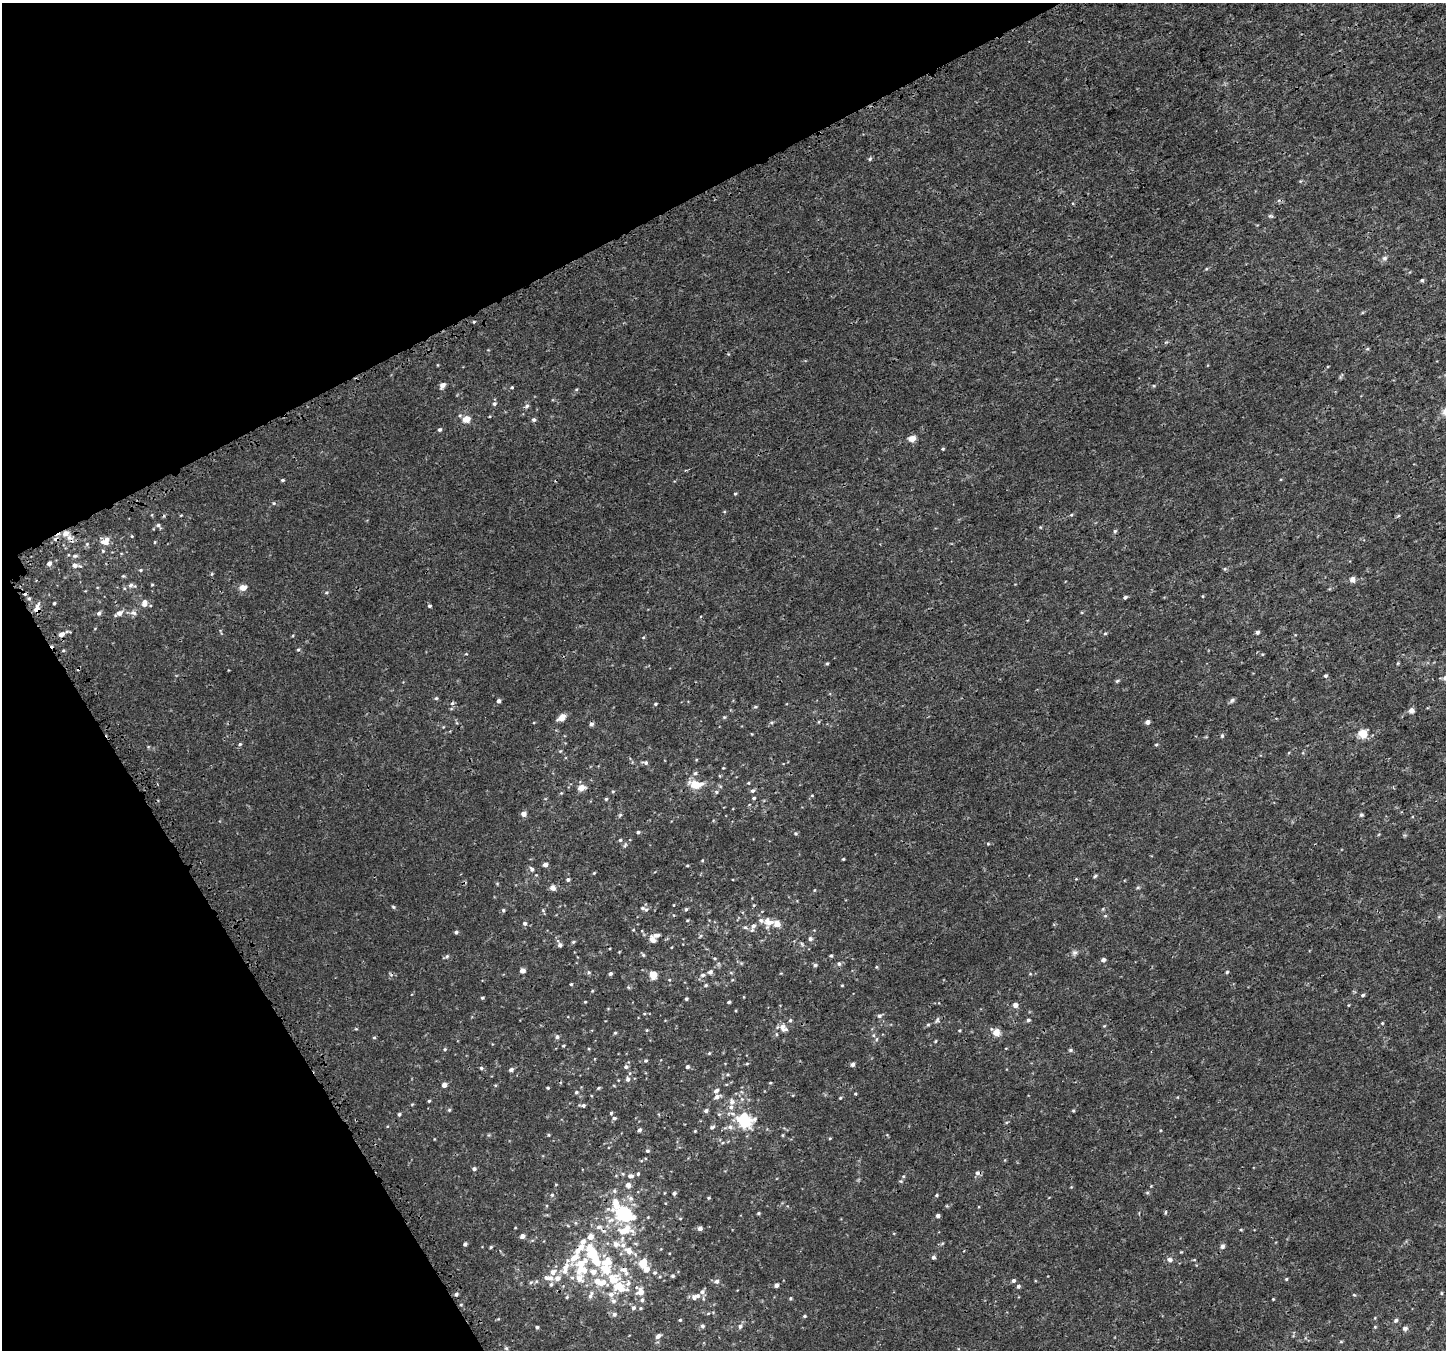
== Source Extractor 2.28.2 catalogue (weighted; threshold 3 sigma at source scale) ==
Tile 5 of 4 x 4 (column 1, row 2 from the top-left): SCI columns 154-1597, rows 2918-4265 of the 5995 x 5869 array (HDU 1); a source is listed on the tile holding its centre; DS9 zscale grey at full resolution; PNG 1448 x 1352 px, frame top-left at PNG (2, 3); no overlay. Shown black and unused: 25% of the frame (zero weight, under 3 of 4 exposures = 5% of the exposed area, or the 3 px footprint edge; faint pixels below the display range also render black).
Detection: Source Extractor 2.28.2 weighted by HDU 2 'WHT'; one run over the whole footprint, this tile lists its part. Background 4.80e-04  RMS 0.0014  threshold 0.00625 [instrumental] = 3 sigma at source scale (4.5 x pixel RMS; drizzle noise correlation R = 1.50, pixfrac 1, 0.0396/0.0396 arcsec/px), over >= 5 px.
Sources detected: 313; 4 cosmic-ray / hot-pixel residue — not listed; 30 inside a brighter listed object's ellipse — not listed separately; the other 279 listed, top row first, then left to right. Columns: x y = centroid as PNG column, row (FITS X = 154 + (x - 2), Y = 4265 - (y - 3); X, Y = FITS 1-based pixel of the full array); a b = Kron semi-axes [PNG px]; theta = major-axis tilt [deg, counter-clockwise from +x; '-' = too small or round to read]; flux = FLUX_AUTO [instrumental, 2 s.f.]
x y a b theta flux
870 159 6 4 26 0.21
1270 216 7 5 -17 0.21
1384 258 7 6 - 0.38
1206 269 5 4 - 0.14
1422 280 4 4 - 0.2
474 322 5 3 - 0.13
1367 349 6 3 18 0.15
442 385 6 5 - 0.66
512 387 4 4 - 0.16
576 389 5 3 - 0.13
494 404 5 5 - 0.28
527 406 7 5 45 0.29
466 419 5 5 - 1.8
534 420 5 5 - 0.27
440 429 5 4 - 0.24
912 439 8 7 - 0.89
943 449 4 3 - 0.14
283 480 4 3 - 0.19
735 494 4 3 - 0.15
274 503 5 4 - 0.15
152 515 5 3 - 0.11
1071 515 5 3 - 0.14
1398 516 5 3 - 0.15
158 525 8 4 -55 0.28
1115 531 4 4 - 0.19
65 533 10 8 27 1.3
105 541 11 8 35 1.1
103 551 5 4 - 0.15
75 556 7 4 8 0.25
49 563 5 4 - 0.51
75 565 10 6 -11 0.56
141 570 5 4 - 0.16
212 574 6 4 89 0.15
123 576 4 4 - 0.14
1352 579 8 7 - 0.55
131 585 10 6 -7 0.42
152 585 5 3 - 0.14
243 587 8 7 - 0.81
326 592 6 5 - 0.21
1125 597 5 4 - 0.25
29 598 5 3 - 0.17
54 603 3 3 - 0.17
144 603 7 6 - 0.88
430 606 3 3 - 0.33
37 609 10 5 77 1
99 613 5 5 - 0.32
119 613 9 5 31 0.69
134 613 9 6 -16 0.47
1257 632 4 4 - 0.3
1105 633 4 4 - 0.15
61 634 8 5 23 0.69
298 650 5 4 - 0.16
63 651 5 3 - 0.14
827 663 5 3 - 0.15
1398 663 5 3 - 0.13
1326 676 5 4 - 0.25
1445 678 7 6 - 0.36
1117 681 6 4 28 0.19
436 698 5 5 - 0.18
1232 700 7 5 70 0.27
499 701 5 4 - 0.38
655 704 4 3 - 0.15
755 707 5 4 - 0.17
1411 710 7 7 - 0.49
724 717 5 4 - 0.15
561 718 9 6 39 1
771 722 7 3 8 0.18
1147 722 4 4 - 0.62
591 724 5 4 - 0.37
1363 734 7 7 - 2.3
1222 736 5 4 - 0.22
240 744 5 5 - 0.18
1156 745 4 4 - 0.15
646 763 6 5 - 0.29
723 768 3 3 - 0.11
695 773 6 5 - 0.26
748 783 4 3 - 0.13
695 784 16 8 -1 2.4
581 788 9 7 18 0.87
613 791 4 4 - 0.15
752 791 6 5 - 0.28
716 792 6 5 - 0.21
561 793 5 4 - 0.14
812 795 5 3 - 0.1
754 798 4 4 - 0.19
606 799 4 4 - 0.17
524 814 6 6 - 0.5
620 815 5 4 - 0.19
1361 815 5 5 - 0.21
638 832 4 4 - 0.18
796 834 5 3 - 0.16
620 840 4 4 - 0.19
988 844 4 4 - 0.14
843 859 3 3 - 0.13
545 865 4 4 - 0.6
687 865 4 3 - 0.13
532 869 7 5 -59 0.32
594 873 4 3 - 0.12
1095 876 5 4 - 0.18
568 879 4 4 - 0.24
1138 887 6 3 19 0.17
553 888 7 6 - 0.52
814 890 5 3 - 0.11
393 907 6 3 -44 0.16
686 909 5 4 - 0.21
503 910 5 4 - 0.21
646 910 7 6 - 0.27
1105 916 6 3 18 0.14
769 922 14 12 62 1.4
525 923 5 5 - 0.3
753 926 7 5 60 0.41
745 927 6 5 - 0.28
456 932 4 4 - 0.27
810 939 5 5 - 0.33
652 940 10 6 -48 0.66
573 942 5 4 - 0.17
560 945 6 5 - 0.34
1075 953 7 7 - 0.36
643 955 5 4 - 0.19
831 955 4 4 - 0.17
447 956 7 4 30 0.24
715 958 4 3 - 0.12
1103 960 6 5 - 0.37
839 964 6 6 - 0.3
815 965 5 4 - 0.25
522 971 4 4 - 0.98
589 972 5 4 - 0.2
710 972 7 6 - 0.38
1227 972 4 4 - 0.16
610 974 5 4 - 0.22
653 975 7 6 - 1.7
703 975 6 5 - 0.31
571 984 3 3 - 0.14
706 985 5 4 - 0.18
842 985 4 3 - 0.11
592 991 4 3 - 0.11
1363 995 5 4 - 0.22
482 998 4 4 - 0.19
686 999 4 3 - 0.21
585 1002 3 3 - 0.11
729 1002 4 3 - 0.19
1015 1005 5 4 - 0.82
644 1014 4 3 - 0.12
879 1016 7 5 15 0.27
790 1020 5 4 - 0.19
937 1020 8 5 72 0.27
1028 1020 5 4 - 0.24
1382 1023 4 3 - 0.11
928 1025 4 4 - 0.16
783 1028 12 7 -44 0.74
647 1030 4 4 - 0.12
959 1030 4 3 - 0.13
996 1032 9 8 - 1.1
615 1033 4 4 - 0.16
776 1034 6 3 -71 0.15
874 1035 5 3 - 0.16
374 1037 5 3 - 0.15
557 1037 5 5 - 0.35
935 1041 5 3 - 0.12
563 1046 4 3 - 0.13
445 1049 5 4 - 0.19
1070 1050 5 5 - 0.21
709 1053 5 4 - 0.14
646 1061 5 4 - 0.2
747 1063 5 3 - 0.13
852 1064 4 4 - 0.42
626 1067 5 5 - 0.32
687 1067 4 4 - 0.29
481 1068 4 4 - 0.2
511 1070 5 4 - 0.44
628 1079 6 5 - 0.34
770 1083 4 3 - 0.12
444 1085 4 4 - 0.62
614 1086 4 3 - 0.1
548 1088 4 3 - 0.16
599 1088 5 3 - 0.16
716 1091 7 5 40 0.38
576 1092 5 5 - 0.22
855 1094 4 3 - 0.13
717 1096 7 5 21 0.53
840 1098 4 3 - 0.14
429 1101 4 3 - 0.15
732 1101 10 8 -83 0.6
582 1105 9 4 -6 0.33
449 1110 5 4 - 0.18
706 1110 5 4 - 0.3
1073 1110 4 4 - 0.15
611 1113 4 4 - 0.17
399 1114 4 3 - 0.21
614 1118 5 4 - 0.26
745 1122 16 11 6 5.1
1006 1122 5 3 - 0.15
712 1127 7 5 27 0.28
730 1127 7 7 - 0.43
640 1130 5 4 - 0.31
695 1131 4 4 - 0.11
549 1135 4 4 - 0.14
782 1135 5 3 - 0.13
830 1138 5 3 - 0.11
647 1151 5 5 - 0.21
474 1169 4 4 - 0.32
977 1173 7 6 - 0.4
631 1176 8 6 -4 0.47
903 1176 5 4 - 0.14
628 1185 5 5 - 0.69
674 1193 4 4 - 0.25
1147 1193 6 4 19 0.16
552 1195 5 5 - 0.22
936 1195 5 4 - 0.16
630 1198 8 7 - 0.5
709 1198 4 4 - 0.14
615 1203 17 10 -88 1.8
758 1213 4 3 - 0.18
1165 1213 5 3 - 0.14
624 1214 15 10 -27 11
938 1216 4 4 - 0.35
680 1218 4 3 - 0.1
599 1227 7 6 - 0.43
700 1228 5 4 - 0.49
623 1231 13 8 -13 1.7
522 1236 4 4 - 0.57
465 1244 5 4 - 0.27
616 1244 10 9 - 0.94
1222 1246 5 5 - 0.44
491 1247 4 3 - 0.16
629 1251 13 9 -59 1.3
1181 1252 3 3 - 0.1
594 1256 35 13 -61 5.9
933 1257 5 5 - 0.3
574 1258 12 7 46 1.7
1170 1260 7 6 - 0.39
643 1263 8 7 - 2.2
581 1264 15 8 32 2.3
565 1267 11 8 52 1.2
624 1269 11 7 -13 0.84
553 1272 7 6 - 0.73
655 1273 5 5 - 0.24
673 1276 4 4 - 0.22
660 1277 5 3 - 0.13
546 1278 6 6 - 0.36
557 1278 8 7 - 0.74
579 1279 18 11 -76 1.8
1286 1279 4 4 - 0.14
717 1281 6 6 - 0.42
1013 1281 5 4 - 0.27
531 1282 5 3 - 0.19
551 1284 6 5 - 0.25
776 1285 4 4 - 0.49
1018 1286 5 4 - 0.29
619 1287 16 10 -23 2.7
640 1292 8 7 - 1.2
702 1292 7 6 - 0.4
1441 1293 5 3 - 0.14
456 1294 4 4 - 0.26
611 1294 8 7 - 0.67
591 1295 11 5 69 0.53
1354 1295 4 3 - 0.13
567 1297 5 4 - 0.18
694 1297 7 7 - 0.48
790 1298 4 4 - 0.16
1273 1299 3 3 - 0.11
642 1300 5 5 - 0.28
613 1301 7 6 - 0.42
461 1305 4 3 - 0.13
633 1308 6 5 - 0.37
640 1308 4 4 - 0.15
614 1314 6 6 - 0.38
804 1316 4 3 - 0.19
498 1319 4 4 - 0.13
680 1320 4 4 - 0.16
1396 1320 5 4 - 0.26
702 1326 5 5 - 0.31
740 1326 7 5 74 0.34
537 1327 4 4 - 0.27
1375 1327 4 3 - 0.11
1405 1329 6 5 - 0.33
658 1336 6 5 - 0.51
1341 1341 5 3 - 0.13
506 1348 5 5 - 0.23
Overlapping masked pixels (flux is a lower limit): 2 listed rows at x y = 65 533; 37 609
Isophote crosses this tile's border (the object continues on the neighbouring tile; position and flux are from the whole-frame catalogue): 1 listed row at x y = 1445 678